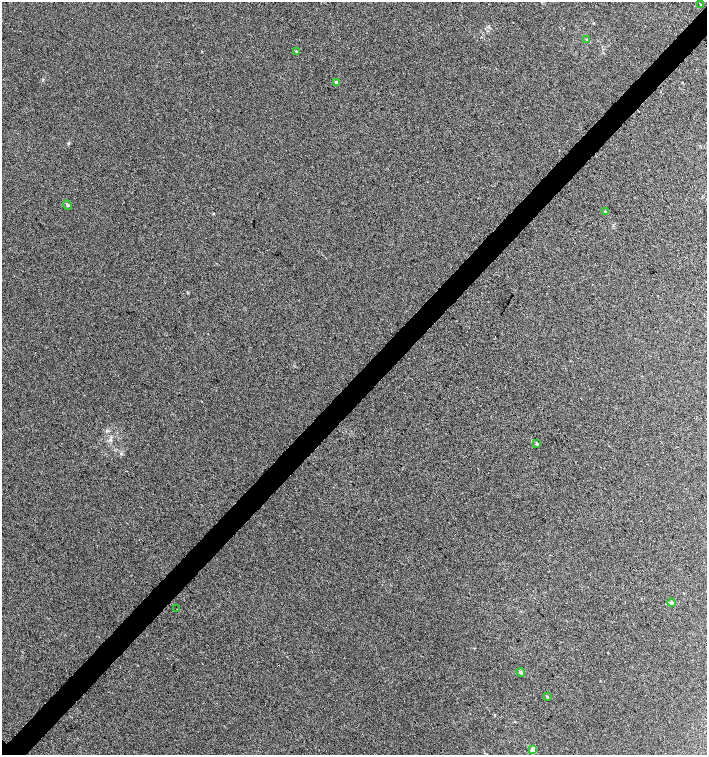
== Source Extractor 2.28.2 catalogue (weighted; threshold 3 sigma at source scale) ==
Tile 10 of 4 x 4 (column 2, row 3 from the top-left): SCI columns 1568-2976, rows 1514-3018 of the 6016 x 6029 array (HDU 1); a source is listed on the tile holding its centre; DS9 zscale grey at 2 x 2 block average (1 PNG px = mean of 2 x 2 image px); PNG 709 x 757 px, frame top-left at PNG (2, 2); each listed source drawn as its Kron ellipse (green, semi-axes under 4 px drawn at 4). Shown black and unused: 4% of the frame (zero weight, under 3 of 4 exposures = <1% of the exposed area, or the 3 px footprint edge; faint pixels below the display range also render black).
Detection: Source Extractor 2.28.2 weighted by HDU 2 'WHT'; one run over the whole footprint, this tile lists its part. Background 0.00421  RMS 0.0043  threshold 0.0193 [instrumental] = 3 sigma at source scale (4.5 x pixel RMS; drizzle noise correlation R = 1.50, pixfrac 1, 0.0396/0.0396 arcsec/px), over >= 5 px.
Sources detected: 13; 1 cosmic-ray / hot-pixel residue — neither listed nor drawn; the other 12 listed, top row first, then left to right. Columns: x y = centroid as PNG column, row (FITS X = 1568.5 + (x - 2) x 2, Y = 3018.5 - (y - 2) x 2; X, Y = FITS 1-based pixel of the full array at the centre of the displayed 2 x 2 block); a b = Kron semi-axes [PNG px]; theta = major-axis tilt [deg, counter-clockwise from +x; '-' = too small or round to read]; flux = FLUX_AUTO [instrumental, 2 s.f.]
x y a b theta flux
701 5 2 2 - 0.44
587 40 3 3 - 0.97
296 51 3 3 - 0.82
337 83 4 3 - 2.3
68 205 5 3 - 1.5
605 212 4 3 - 1.4
537 444 4 3 - 1.2
671 603 4 3 - 1.4
177 609 2 2 - 0.35
521 672 4 4 - 1.7
547 697 3 2 - 0.91
533 750 2 2 - 15
Diffuse or blended objects may show on this block-average render without a row.